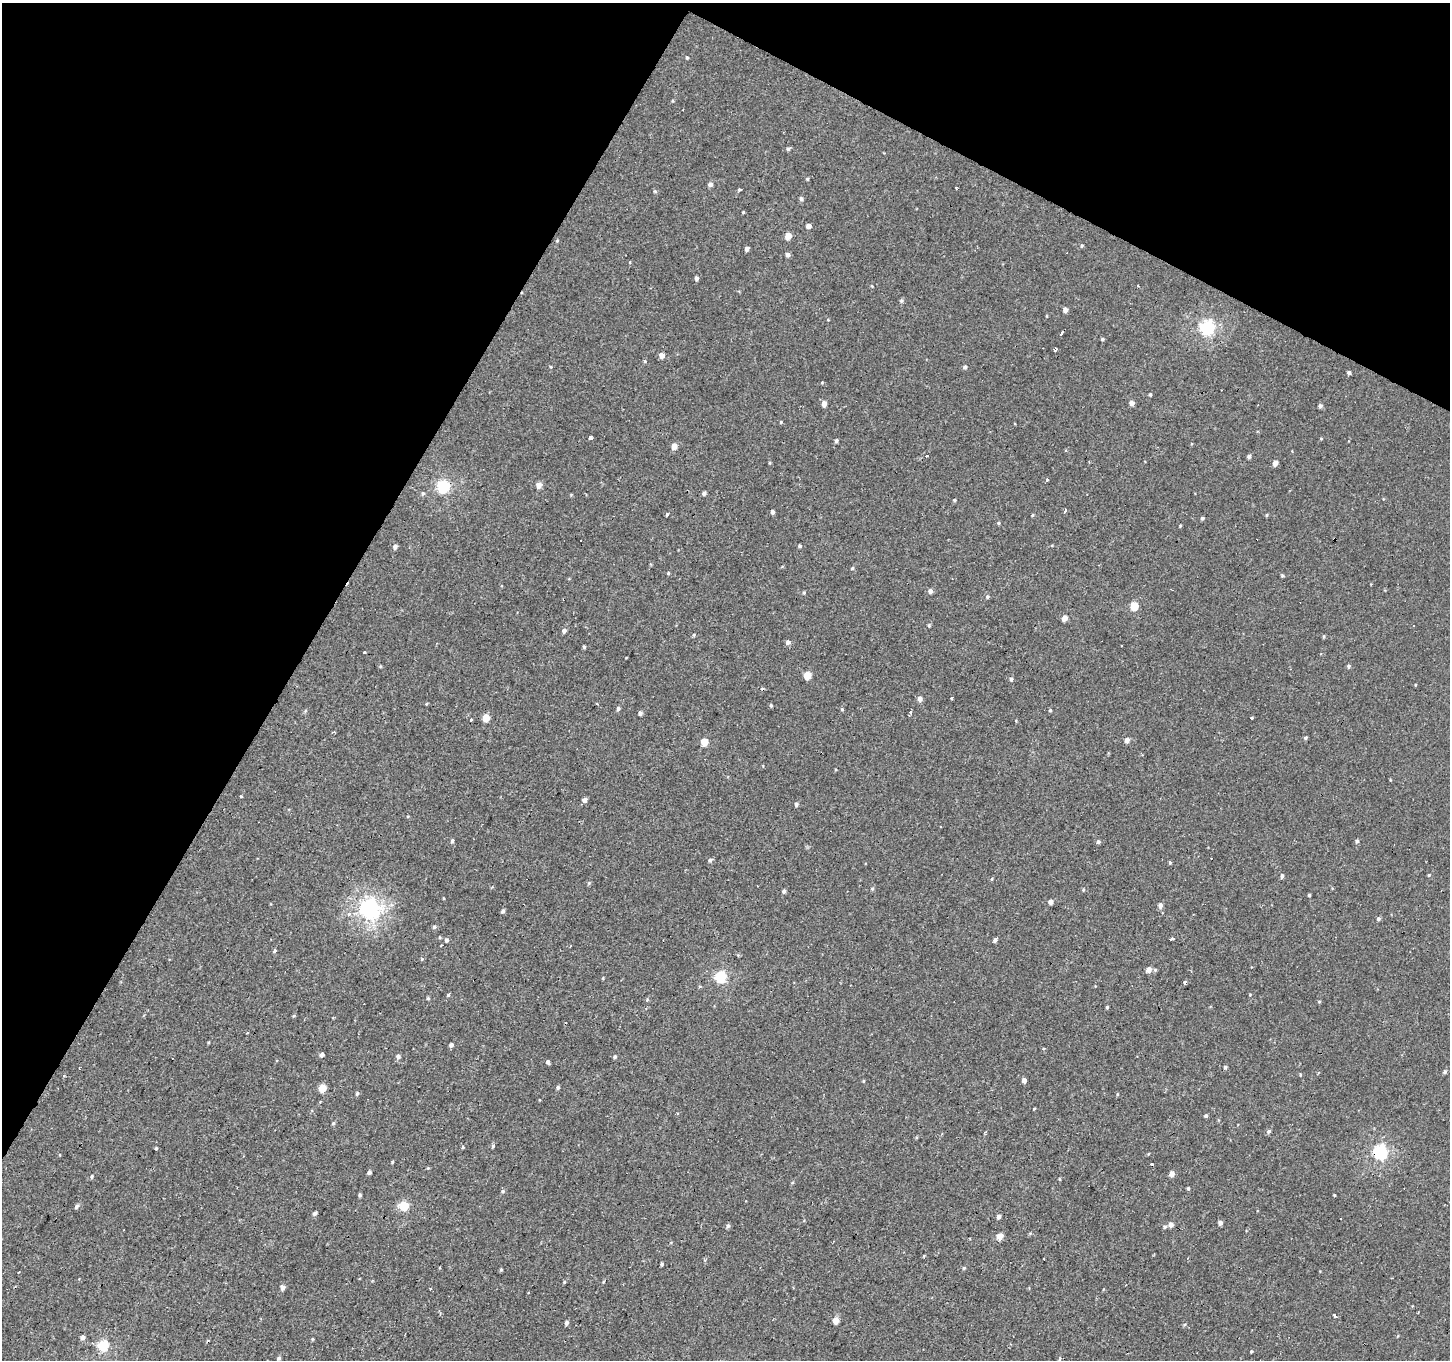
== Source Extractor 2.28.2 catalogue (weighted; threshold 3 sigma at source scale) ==
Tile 2 of 4 x 4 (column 2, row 1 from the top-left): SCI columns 1450-2897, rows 4333-5690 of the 5792 x 5881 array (HDU 1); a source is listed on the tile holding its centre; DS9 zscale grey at full resolution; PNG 1452 x 1362 px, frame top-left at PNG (2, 3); no overlay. Shown black and unused: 28% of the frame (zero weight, under 2 of 3 exposures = <1% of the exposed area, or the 3 px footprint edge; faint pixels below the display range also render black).
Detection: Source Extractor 2.28.2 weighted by HDU 2 'WHT'; one run over the whole footprint, this tile lists its part. Background -5.20e-04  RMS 0.004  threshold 0.0181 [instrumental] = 3 sigma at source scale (4.5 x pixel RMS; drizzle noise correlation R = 1.50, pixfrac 1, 0.0396/0.0396 arcsec/px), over >= 5 px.
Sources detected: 190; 15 cosmic-ray / hot-pixel residue — not listed; the other 175 listed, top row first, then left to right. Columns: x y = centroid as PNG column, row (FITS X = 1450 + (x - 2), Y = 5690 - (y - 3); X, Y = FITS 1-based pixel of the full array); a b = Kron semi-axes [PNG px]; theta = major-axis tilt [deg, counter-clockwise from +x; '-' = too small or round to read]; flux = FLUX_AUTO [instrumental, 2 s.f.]
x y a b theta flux
687 58 4 3 - 0.46
788 149 5 4 - 0.65
807 179 4 4 - 0.41
710 184 5 4 - 1.2
740 190 6 3 25 0.49
655 191 5 3 - 0.4
801 199 5 5 - 0.82
743 212 3 3 - 0.37
808 226 4 4 - 1.8
788 236 5 5 - 4.7
557 241 5 3 - 0.32
1081 246 5 3 - 0.38
747 249 4 4 - 1.4
788 255 5 5 - 1.1
696 278 4 4 - 0.99
901 300 5 5 - 0.67
1065 310 4 4 - 1.8
1207 328 6 6 - 69
1102 339 4 4 - 0.48
1056 350 4 3 - 0.56
662 356 5 5 - 2
645 361 5 4 - 0.45
965 367 5 5 - 0.85
1349 373 4 4 - 0.84
1150 394 4 3 - 0.49
824 403 5 4 - 2.4
1132 403 5 4 - 1.6
1320 406 4 4 - 0.92
781 422 4 4 - 0.34
591 437 4 3 - 3
1321 438 4 3 - 0.31
836 441 4 4 - 0.69
674 446 5 5 - 2.6
1249 456 5 4 - 0.8
1275 463 5 4 - 2
1047 480 3 3 - 2.4
539 485 5 4 - 2.5
443 487 6 5 - 50
423 493 5 4 - 0.51
704 493 4 4 - 1.1
954 500 4 3 - 0.43
1065 511 4 3 - 3.2
772 512 4 4 - 1.1
667 514 3 3 - 2.6
1032 515 4 4 - 0.39
1267 515 5 3 - 0.35
1202 518 4 4 - 0.66
998 523 4 4 - 0.43
1180 526 3 3 - 0.35
799 546 4 4 - 0.56
395 547 5 4 - 1.3
852 568 4 3 - 0.46
668 573 4 4 - 0.38
1282 575 4 4 - 0.5
930 591 5 5 - 1.3
804 592 5 3 - 0.48
987 597 5 5 - 0.61
1134 606 5 5 - 11
1064 618 5 4 - 2.9
929 625 4 3 - 0.46
564 631 5 4 - 1.1
694 635 5 3 - 0.38
788 642 4 4 - 2.2
1121 646 2 2 - 0.32
584 647 4 4 - 0.52
364 652 3 3 - 1.2
1348 666 5 4 - 0.68
807 675 5 5 - 7.6
1011 679 4 4 - 0.73
952 698 4 3 - 0.83
920 699 5 5 - 1.8
771 705 4 3 - 0.49
618 708 5 4 - 0.82
842 709 5 3 - 0.34
1050 710 4 4 - 0.42
910 712 4 3 - 1
640 713 5 4 - 0.81
486 718 5 4 - 6.9
1251 718 3 2 - 0.46
472 720 3 3 - 3.3
1016 721 4 3 - 0.32
1306 738 4 4 - 0.63
1127 740 5 4 - 2
704 742 5 5 - 7
241 796 4 2 - 0.29
585 800 5 5 - 1.4
796 804 4 4 - 0.94
452 841 4 3 - 0.74
1357 841 5 4 - 0.6
1098 842 4 4 - 0.88
710 860 5 5 - 0.73
1170 862 4 4 - 0.44
1429 875 4 3 - 0.41
1282 876 5 4 - 0.85
992 879 5 3 - 0.36
872 889 5 3 - 0.51
784 891 5 4 - 0.85
1309 895 3 3 - 0.54
1051 902 4 4 - 1.7
1160 905 6 5 - 1.5
369 909 7 7 - 160
503 911 5 4 - 0.81
1378 919 5 4 - 0.79
434 927 5 4 - 0.74
1172 939 5 3 - 4.9
446 940 5 4 - 0.85
995 940 5 4 - 0.93
274 951 5 4 - 0.68
422 959 5 3 - 0.35
1149 969 5 5 - 2.3
1155 970 5 4 - 0.5
720 977 5 5 - 35
1185 982 4 3 - 0.81
448 995 5 3 - 0.43
428 998 5 4 - 0.49
1319 1001 5 3 - 0.35
1107 1007 3 3 - 0.42
294 1016 5 3 - 0.37
209 1042 4 3 - 0.34
451 1045 4 4 - 1.2
322 1055 4 4 - 1.2
398 1056 5 5 - 1.3
615 1057 5 4 - 0.63
548 1062 4 3 - 1
1225 1067 4 3 - 0.66
1445 1072 4 4 - 0.78
1024 1080 4 4 - 1.9
863 1081 4 3 - 0.37
558 1087 4 4 - 0.79
322 1088 5 5 - 9.8
357 1093 5 4 - 0.68
1117 1094 5 3 - 0.36
1034 1109 4 2 - 0.3
1206 1116 4 4 - 0.76
333 1123 5 4 - 0.51
1269 1131 5 5 - 0.75
985 1133 4 3 - 0.47
493 1146 5 4 - 0.52
156 1148 4 3 - 0.37
1380 1152 6 6 - 65
392 1162 5 3 - 0.34
428 1168 4 4 - 0.36
369 1172 4 3 - 0.93
1171 1174 4 4 - 2.6
92 1176 5 3 - 0.39
1059 1179 4 3 - 0.37
792 1183 5 3 - 0.36
1188 1189 4 3 - 0.5
503 1191 5 4 - 0.57
360 1195 4 3 - 0.62
1334 1195 3 3 - 0.33
77 1206 6 5 - 0.84
404 1206 5 5 - 18
315 1213 4 4 - 0.83
998 1217 4 4 - 1.2
1340 1219 2 2 - 0.39
1220 1223 4 4 - 1.5
1171 1225 6 5 - 1.9
728 1226 6 5 - 0.81
1000 1236 4 4 - 6.1
661 1264 4 3 - 0.66
964 1268 5 4 - 0.43
501 1270 4 4 - 0.46
19 1272 3 2 - 0.26
564 1282 5 3 - 0.42
283 1288 5 4 - 1.6
1335 1316 4 3 - 1.1
836 1321 5 4 - 4.1
566 1323 5 4 - 1.1
82 1337 5 5 - 1.1
312 1339 5 3 - 0.34
103 1346 6 5 - 23
1251 1351 4 3 - 0.41
279 1358 5 4 - 0.69
1060 1359 3 3 - 2.8
Overlapping masked pixels (flux is a lower limit): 1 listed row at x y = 1380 1152
Isophote crosses this tile's border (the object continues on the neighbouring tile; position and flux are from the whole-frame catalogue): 1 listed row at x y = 1060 1359